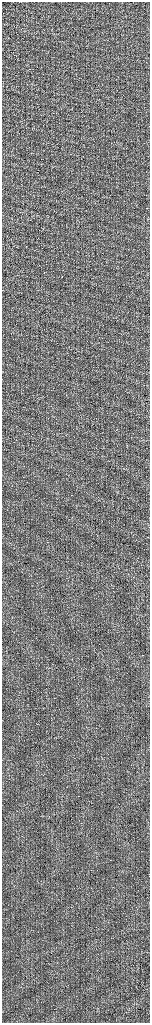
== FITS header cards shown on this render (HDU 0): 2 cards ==
NAXIS1  =                  296 / Axis length
NAXIS2  =                 2041 / Axis length

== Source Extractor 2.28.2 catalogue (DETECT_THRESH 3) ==
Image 296 x 2041 px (HDU 0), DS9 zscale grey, zoomed out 1/2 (1 PNG px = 2 x 2 image px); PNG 152 x 1025 px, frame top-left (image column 1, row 2041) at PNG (2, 2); no overlay
Background -0.412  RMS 2.5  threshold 7.64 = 3 sigma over >= 5 px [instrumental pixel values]
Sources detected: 4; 4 cannot appear on this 1/2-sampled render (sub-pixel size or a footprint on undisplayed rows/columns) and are neither listed nor drawn; the other 0 listed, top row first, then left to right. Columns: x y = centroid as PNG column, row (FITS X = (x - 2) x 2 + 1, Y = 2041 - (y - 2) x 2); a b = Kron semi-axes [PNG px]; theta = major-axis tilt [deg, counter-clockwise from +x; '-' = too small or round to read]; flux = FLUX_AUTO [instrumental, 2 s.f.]
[4 sub-pixel or undisplayed-footprint detections neither listed nor drawn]